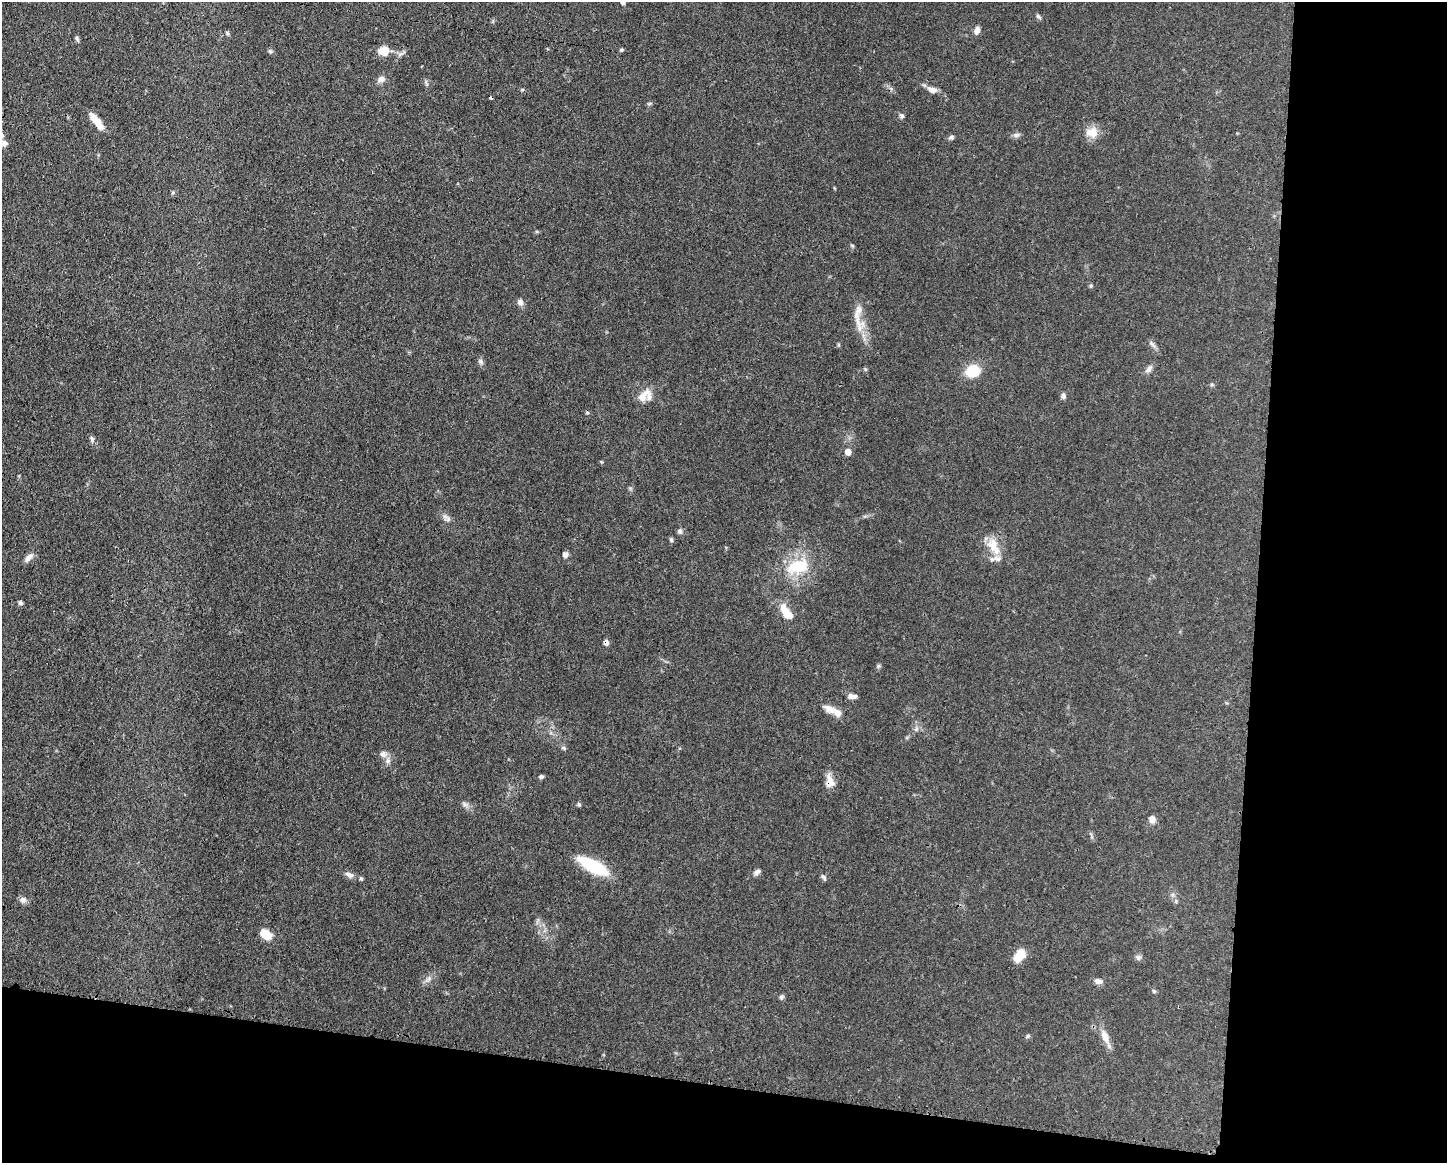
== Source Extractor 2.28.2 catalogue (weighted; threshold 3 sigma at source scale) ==
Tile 12 of 3 x 4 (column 3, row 4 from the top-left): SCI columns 3002-4446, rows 5-1165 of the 4670 x 4656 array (HDU 1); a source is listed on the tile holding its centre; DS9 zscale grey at full resolution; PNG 1449 x 1165 px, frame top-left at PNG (2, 2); no overlay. Shown black and unused: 20% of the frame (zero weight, under 3 of 4 exposures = <1% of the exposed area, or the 3 px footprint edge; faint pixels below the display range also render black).
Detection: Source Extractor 2.28.2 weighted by HDU 2 'WHT'; one run over the whole footprint, this tile lists its part. Background 0.0604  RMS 0.0042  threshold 0.0189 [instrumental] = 3 sigma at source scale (4.5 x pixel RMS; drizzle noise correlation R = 1.50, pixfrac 1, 0.05/0.05 arcsec/px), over >= 5 px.
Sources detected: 68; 1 cosmic-ray / hot-pixel residue — not listed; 6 inside a brighter listed object's ellipse — not listed separately; the other 61 listed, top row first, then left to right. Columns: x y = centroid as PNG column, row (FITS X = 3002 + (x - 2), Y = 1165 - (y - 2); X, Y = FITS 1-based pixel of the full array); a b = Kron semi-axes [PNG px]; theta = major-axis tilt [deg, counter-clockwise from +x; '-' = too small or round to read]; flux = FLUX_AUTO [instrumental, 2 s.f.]
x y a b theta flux
623 2 8 6 -65 1.2
1038 16 7 4 -42 0.8
977 30 8 6 77 2.3
227 33 6 4 -71 0.61
77 38 8 4 -65 0.76
621 50 6 3 18 0.55
270 51 6 5 - 0.7
384 51 11 10 - 5.4
381 79 10 7 24 2.1
932 90 14 7 -20 2.7
901 116 6 6 - 1
96 121 21 6 -53 6.4
1092 132 17 14 -1 5.2
1016 135 8 6 1 1.2
951 137 7 6 - 0.88
4 143 8 7 - 1.8
520 302 8 8 - 1.6
857 317 21 8 -82 5.3
480 361 8 6 -47 1.1
1149 369 12 7 51 1.7
972 371 14 11 13 11
643 396 22 10 49 4.6
1063 396 7 6 - 1.2
92 439 8 6 -70 1.1
848 452 6 6 - 2.8
447 518 16 5 -36 1.6
680 531 7 6 - 1
671 540 6 5 - 0.72
993 545 21 14 -69 6.9
565 555 7 6 - 1.4
29 557 16 6 46 2
798 567 31 18 12 16
20 603 6 5 - 0.82
786 612 23 10 -52 7.1
606 642 6 5 - 1.5
878 666 6 4 46 0.6
850 697 8 7 - 1.3
830 708 19 9 -20 3.7
916 729 7 4 72 0.79
563 748 7 4 -20 0.73
383 754 10 8 -41 1.8
541 777 6 5 - 0.82
830 782 16 10 -83 4.1
464 804 7 4 -72 0.94
579 804 6 4 -67 0.64
1152 819 8 7 - 2.4
594 866 31 10 -27 25
757 872 9 6 37 1.4
349 875 11 6 -28 1.9
823 877 9 4 -46 0.85
361 878 5 5 - 0.54
23 900 9 7 77 1.5
266 934 12 8 -40 5.9
1019 955 16 10 55 5.9
1138 957 8 6 -75 1.1
428 979 14 4 53 1.5
1098 981 10 6 -14 1.8
1154 991 6 4 -45 0.54
781 997 7 5 0 0.81
1028 1036 5 5 - 0.61
1105 1036 19 8 -67 4.1
Overlapping masked pixels (flux is a lower limit): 2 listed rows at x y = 606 642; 830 782
Isophote crosses this tile's border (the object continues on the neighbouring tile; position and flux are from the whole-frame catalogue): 1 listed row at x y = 623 2